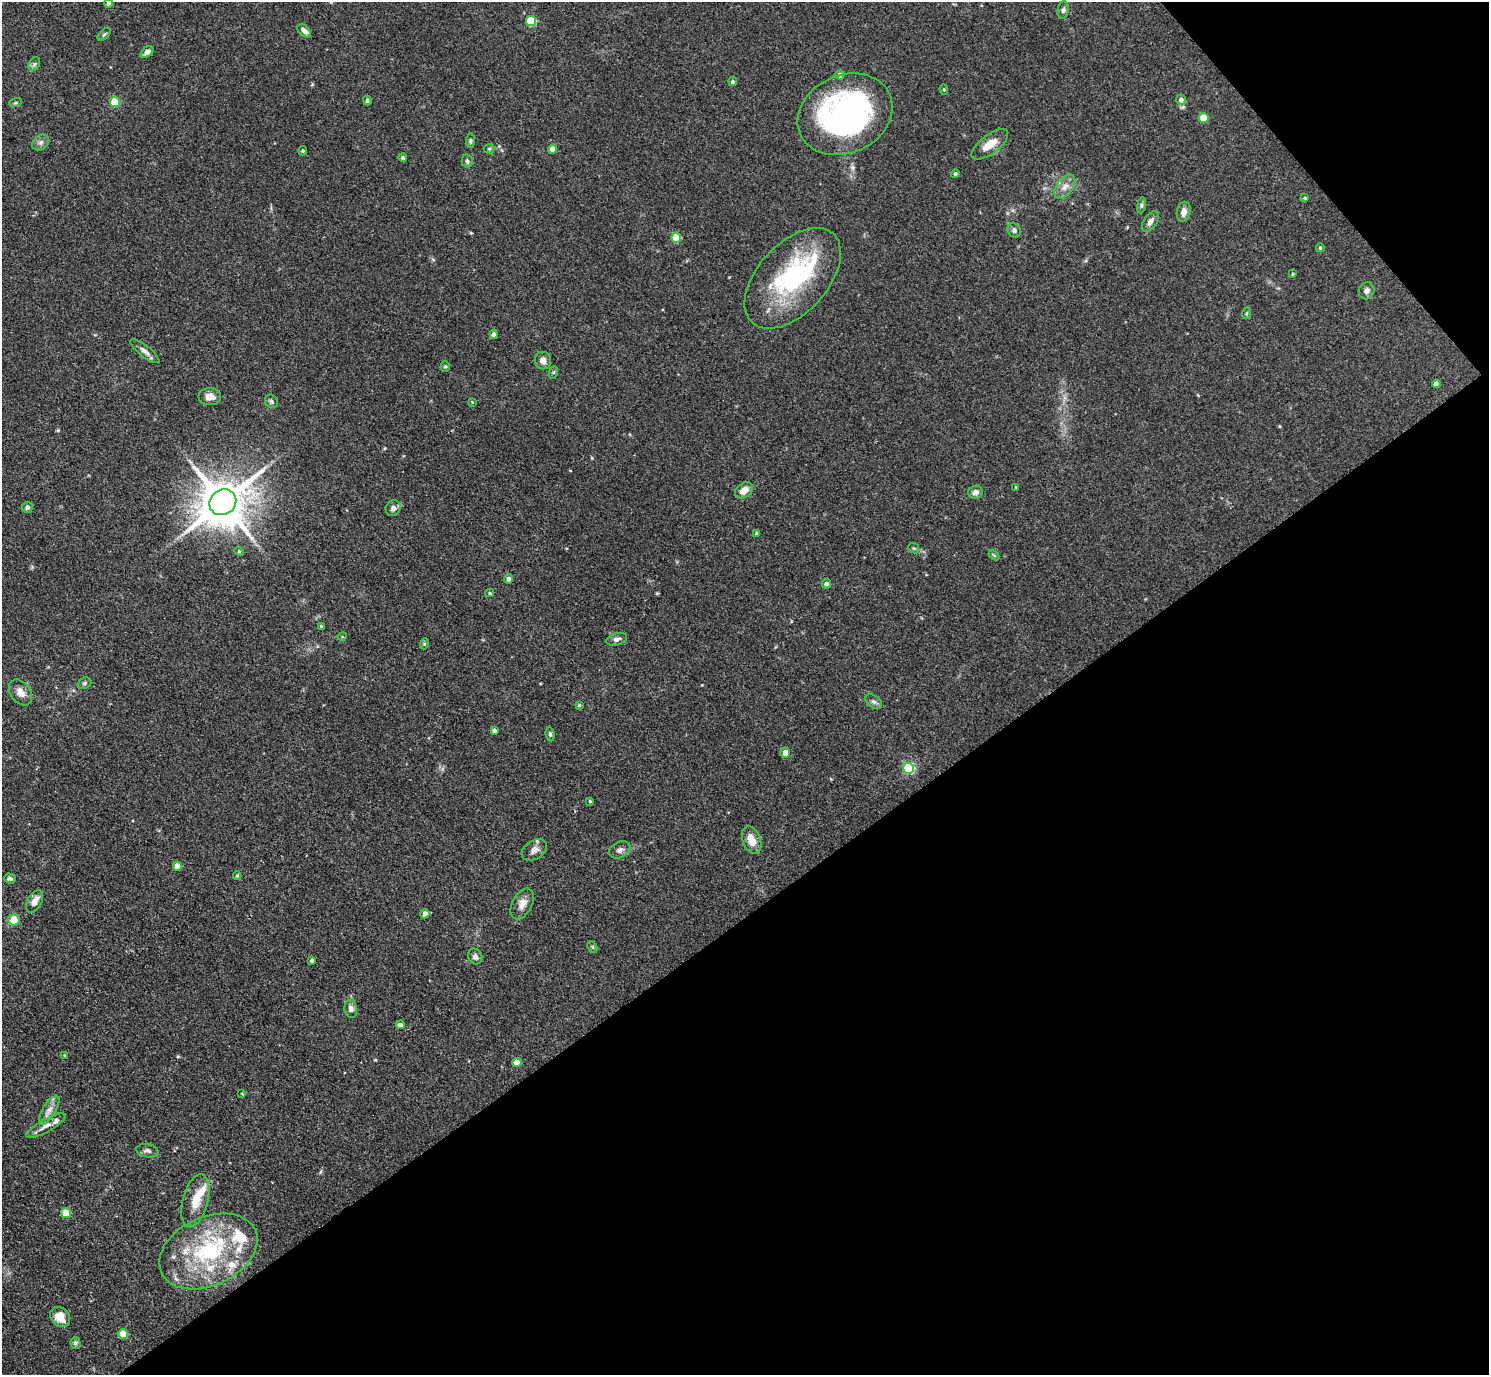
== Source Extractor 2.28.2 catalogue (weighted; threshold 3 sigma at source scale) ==
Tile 12 of 4 x 4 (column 4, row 3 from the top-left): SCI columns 4465-5951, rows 1673-3045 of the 5954 x 5950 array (HDU 1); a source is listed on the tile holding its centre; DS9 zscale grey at full resolution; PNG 1491 x 1377 px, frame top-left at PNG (2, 2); each listed source drawn as its Kron ellipse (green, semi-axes under 4 px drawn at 4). Shown black and unused: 37% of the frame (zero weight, under 3 of 4 exposures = <1% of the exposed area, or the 3 px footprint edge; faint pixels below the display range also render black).
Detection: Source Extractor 2.28.2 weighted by HDU 2 'WHT'; one run over the whole footprint, this tile lists its part. Background 0.0816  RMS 0.0057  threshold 0.0256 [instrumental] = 3 sigma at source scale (4.5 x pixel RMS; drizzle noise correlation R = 1.50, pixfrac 1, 0.05/0.05 arcsec/px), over >= 5 px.
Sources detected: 110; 1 long thin detection or spike segment (spike, bleed or trail) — neither listed nor drawn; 10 inside a brighter listed object's ellipse — not listed separately; the other 99 listed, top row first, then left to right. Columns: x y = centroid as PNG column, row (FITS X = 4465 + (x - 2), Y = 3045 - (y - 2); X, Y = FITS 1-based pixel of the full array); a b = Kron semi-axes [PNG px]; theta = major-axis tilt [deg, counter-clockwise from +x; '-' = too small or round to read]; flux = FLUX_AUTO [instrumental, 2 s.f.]
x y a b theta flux
109 3 4 4 - 1.8
1063 10 9 5 82 1.4
531 21 5 5 - 28
304 31 8 5 -44 2.7
104 34 8 4 44 0.97
147 52 7 5 40 2.7
34 64 7 5 60 1.1
840 75 4 4 - 2.9
733 82 4 4 - 1.4
944 90 5 4 - 0.7
367 100 5 4 - 1.2
1181 100 5 5 - 2.2
115 102 5 5 - 24
15 103 6 4 18 0.82
845 114 49 39 25 150
1204 118 5 5 - 16
470 141 7 4 84 0.94
41 142 9 7 38 2.1
990 144 22 9 37 8.1
489 149 5 5 - 0.75
552 149 4 4 - 6.6
303 151 4 4 - 0.74
403 158 4 4 - 1.4
467 161 7 5 -79 1.3
955 174 4 4 - 0.99
1065 187 13 8 52 4.2
1305 198 4 3 - 0.69
1141 205 8 4 82 1
1184 212 10 7 78 3.8
1150 222 11 6 56 2.8
1014 230 7 6 - 1.5
676 238 5 5 - 20
1320 248 4 4 - 0.73
1292 274 3 3 - 0.58
793 278 60 35 48 72
1367 291 9 7 67 2.2
1247 313 6 4 71 0.77
494 334 4 4 - 1.7
145 351 18 5 -38 2.9
543 360 9 8 - 3.6
445 366 5 4 - 0.73
554 372 6 4 70 0.67
1436 384 4 4 - 3.4
210 397 11 8 -1 4.2
271 401 7 6 - 1.3
472 402 3 3 - 0.39
1016 487 4 3 - 0.5
744 490 10 7 38 5.2
975 492 7 6 - 2.5
223 502 14 12 38 2600
27 507 5 5 - 1.8
393 508 8 7 - 2.4
757 533 4 3 - 0.79
914 548 5 5 - 0.92
239 551 4 4 - 0.68
994 555 6 3 -45 0.68
509 579 4 4 - 2.5
826 584 4 4 - 2.3
490 593 4 4 - 0.68
321 626 4 3 - 0.86
342 637 5 3 - 0.54
617 639 10 6 15 2.2
424 644 6 3 72 0.73
84 683 7 5 22 1.1
20 692 14 10 -53 4.6
873 701 9 6 -35 1.6
579 705 4 4 - 0.87
494 731 4 3 - 1.6
550 734 7 4 -81 1
785 753 5 5 - 5
909 768 5 5 - 53
590 801 4 4 - 0.62
752 840 14 9 -69 6.4
534 850 14 9 34 3.4
620 850 11 8 26 2.4
177 866 4 4 - 7.4
237 876 4 4 - 0.73
10 878 6 4 -20 1.3
35 901 12 7 60 4.9
522 904 17 9 62 5
425 914 4 4 - 3.4
14 920 6 5 - 9.1
592 947 6 4 -61 0.82
475 956 8 7 - 2.3
312 960 4 3 - 1.5
351 1009 9 6 -78 2.6
400 1025 4 4 - 2.5
65 1055 4 3 - 0.53
517 1062 4 4 - 6.8
242 1094 4 2 - 0.38
49 1110 16 6 58 3.6
46 1126 22 6 29 3.9
147 1151 11 6 -10 2
195 1201 27 12 75 10
66 1213 5 5 - 12
208 1251 52 34 25 62
60 1317 11 9 -43 7.2
123 1334 5 5 - 14
75 1343 6 5 - 1.2
Isophote crosses this tile's border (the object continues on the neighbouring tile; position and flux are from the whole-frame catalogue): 1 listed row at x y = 109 3